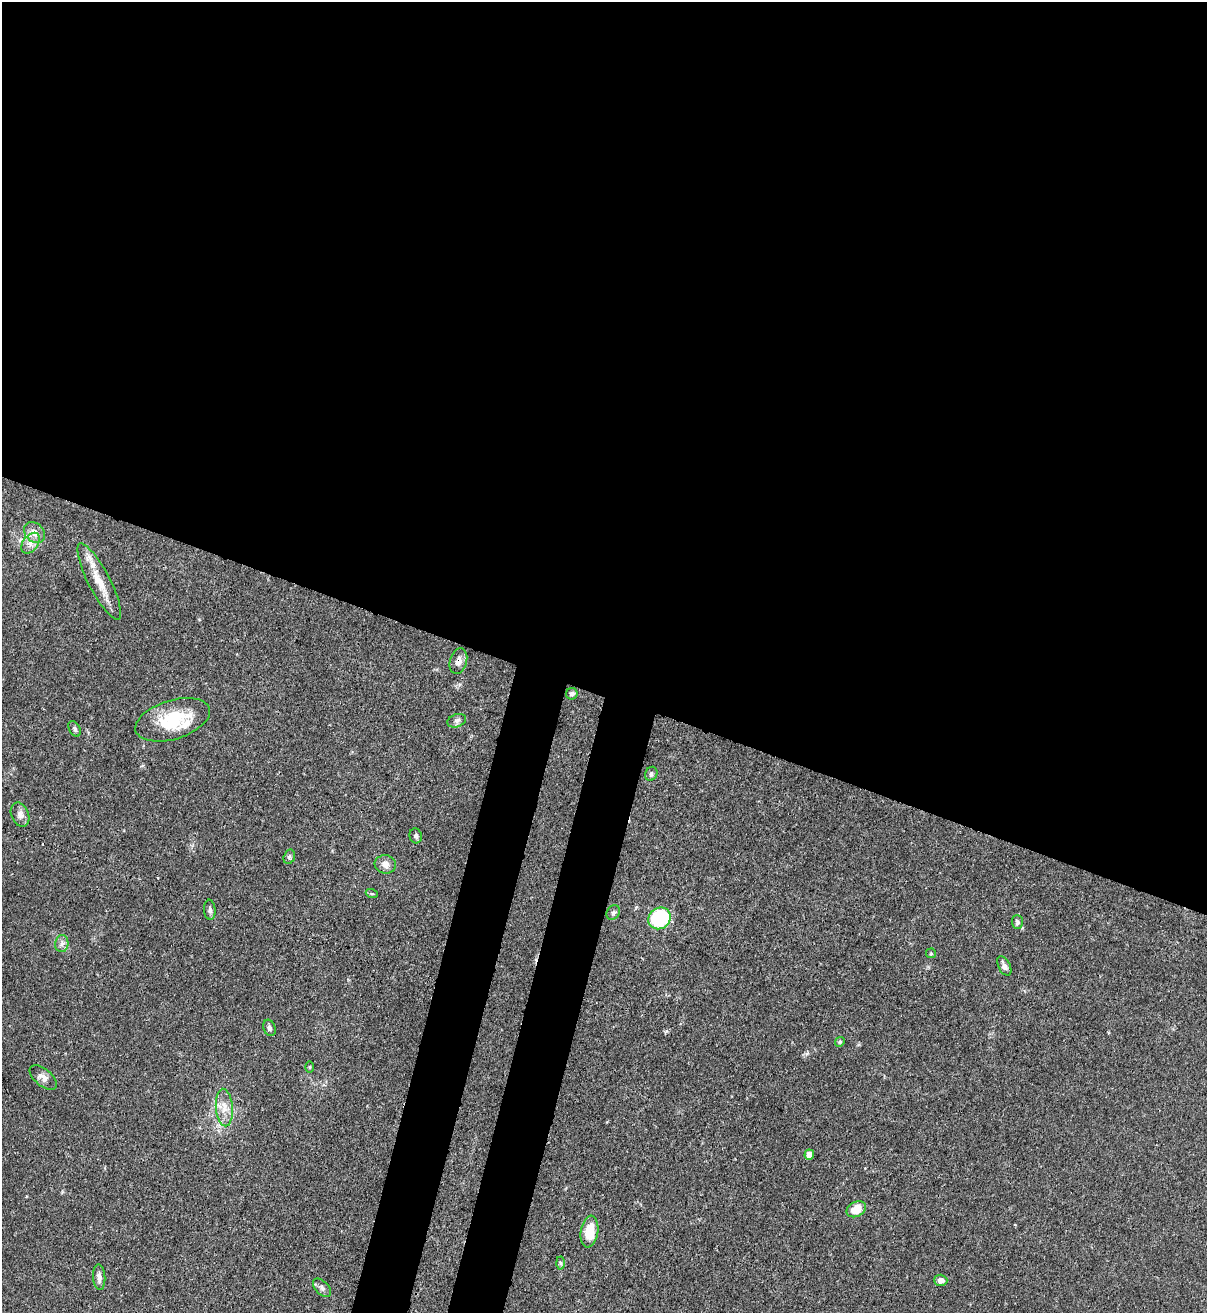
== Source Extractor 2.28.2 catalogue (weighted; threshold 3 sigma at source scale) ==
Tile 3 of 4 x 4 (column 3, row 1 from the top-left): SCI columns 2629-3833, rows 3966-5276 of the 5389 x 5307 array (HDU 1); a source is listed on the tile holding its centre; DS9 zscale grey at full resolution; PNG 1209 x 1315 px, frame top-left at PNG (2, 2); each listed source drawn as its Kron ellipse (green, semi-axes under 4 px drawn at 4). Shown black and unused: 57% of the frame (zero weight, under 3 of 4 exposures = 7% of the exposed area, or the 3 px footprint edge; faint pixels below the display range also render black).
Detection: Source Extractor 2.28.2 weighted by HDU 2 'WHT'; one run over the whole footprint, this tile lists its part. Background 0.1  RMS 0.0041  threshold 0.0186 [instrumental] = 3 sigma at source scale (4.5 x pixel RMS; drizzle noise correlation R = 1.50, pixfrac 1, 0.05/0.05 arcsec/px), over >= 5 px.
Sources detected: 36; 2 cosmic-ray / hot-pixel residue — neither listed nor drawn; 1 inside a brighter listed object's ellipse — not listed separately; the other 33 listed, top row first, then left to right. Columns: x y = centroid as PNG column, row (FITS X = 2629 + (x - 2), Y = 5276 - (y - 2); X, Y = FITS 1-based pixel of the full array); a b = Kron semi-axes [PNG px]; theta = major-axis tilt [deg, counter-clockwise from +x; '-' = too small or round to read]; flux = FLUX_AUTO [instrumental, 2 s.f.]
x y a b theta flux
35 533 12 9 -44 3.5
31 543 11 7 53 2.5
99 581 43 10 -63 9.2
458 661 13 8 73 2.4
572 694 6 5 - 1.2
173 720 38 19 17 19
457 721 10 6 20 1.2
75 729 8 5 -60 0.96
651 774 7 6 - 0.99
20 815 12 8 -68 2.2
416 836 7 6 - 1.1
289 857 7 5 73 0.75
385 864 11 9 -8 2.7
372 894 6 4 -18 0.5
210 910 10 5 -85 1.2
613 913 8 6 59 0.95
659 918 12 10 39 34
1017 922 7 5 -87 1.1
62 944 8 6 86 1.6
931 953 5 5 - 0.49
1004 966 10 6 -64 1.8
269 1028 8 6 -71 1.2
840 1042 5 4 - 0.52
310 1067 6 4 -90 0.45
43 1077 16 8 -40 2.4
224 1108 19 8 -86 4.5
809 1155 5 4 - 4.7
856 1209 10 7 26 6.2
589 1231 16 8 82 9
560 1263 6 4 -88 0.59
99 1277 13 6 -86 2
941 1280 6 6 - 2.2
322 1288 11 6 -45 1.6
Overlapping masked pixels (flux is a lower limit): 1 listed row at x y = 458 661